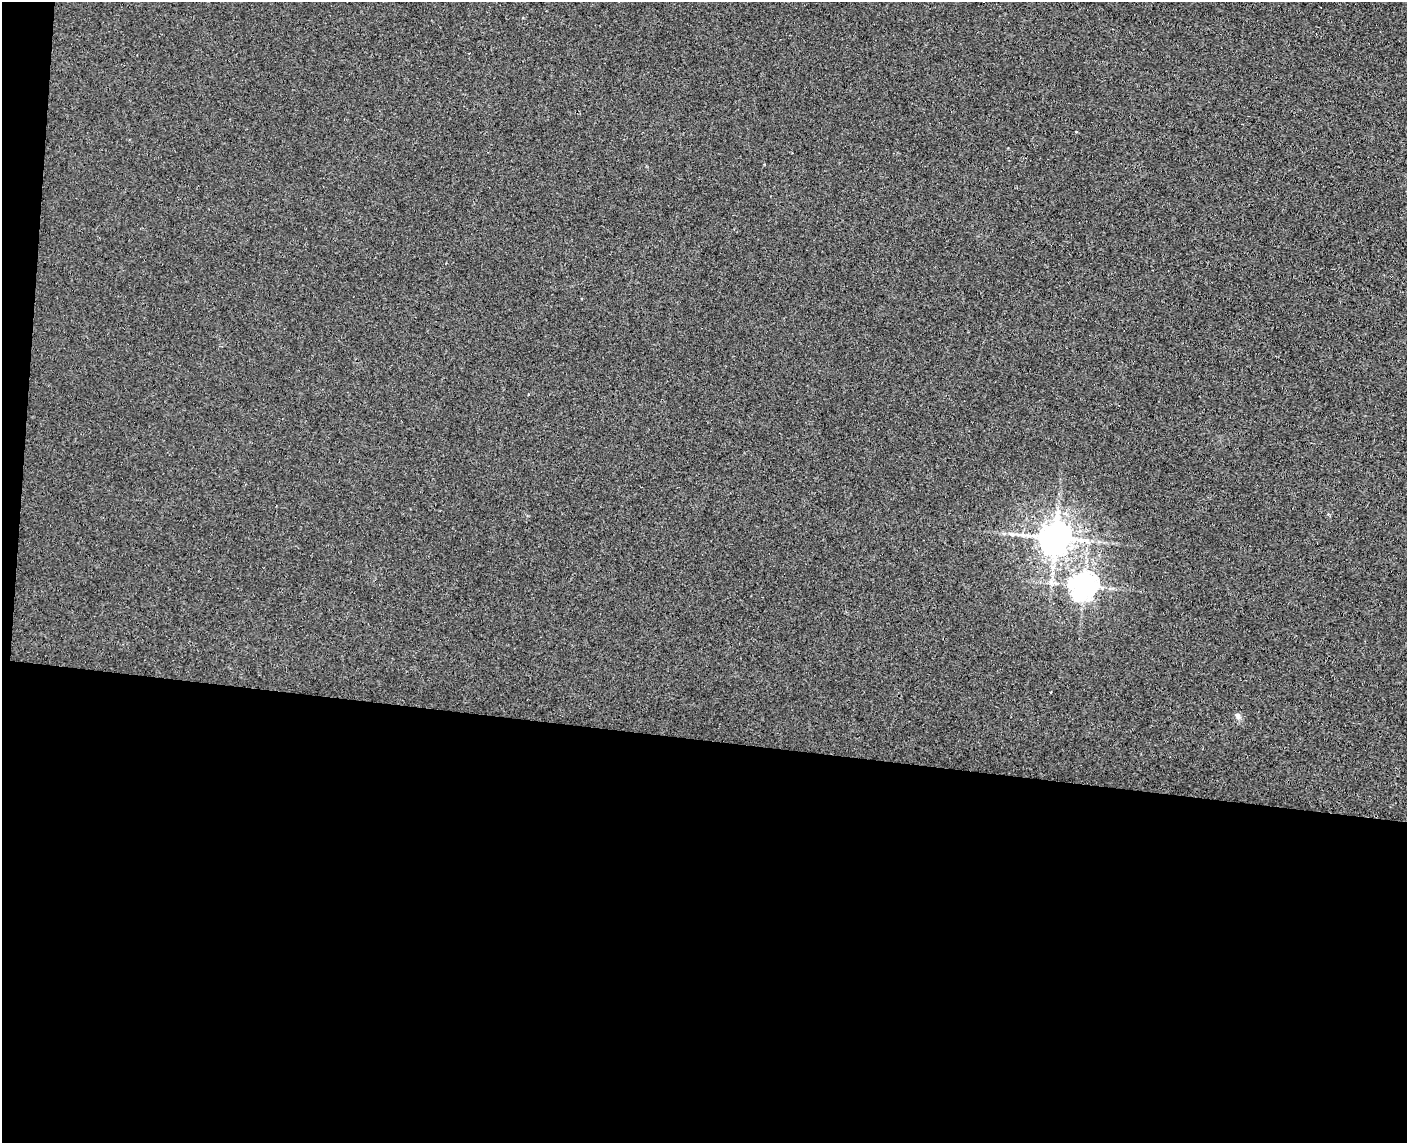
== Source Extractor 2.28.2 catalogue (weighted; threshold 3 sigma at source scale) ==
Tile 10 of 3 x 4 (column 1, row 4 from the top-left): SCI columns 163-1567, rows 9-1149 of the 4649 x 4581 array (HDU 1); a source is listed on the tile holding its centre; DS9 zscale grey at full resolution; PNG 1409 x 1145 px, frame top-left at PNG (2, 2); no overlay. Shown black and unused: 37% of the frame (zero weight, under 3 of 4 exposures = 6% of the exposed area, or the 3 px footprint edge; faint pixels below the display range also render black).
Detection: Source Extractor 2.28.2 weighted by HDU 2 'WHT'; one run over the whole footprint, this tile lists its part. Background 0.00389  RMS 0.004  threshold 0.018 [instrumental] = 3 sigma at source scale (4.5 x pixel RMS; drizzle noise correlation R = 1.50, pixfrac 1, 0.05/0.05 arcsec/px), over >= 5 px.
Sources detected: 3; all 3 listed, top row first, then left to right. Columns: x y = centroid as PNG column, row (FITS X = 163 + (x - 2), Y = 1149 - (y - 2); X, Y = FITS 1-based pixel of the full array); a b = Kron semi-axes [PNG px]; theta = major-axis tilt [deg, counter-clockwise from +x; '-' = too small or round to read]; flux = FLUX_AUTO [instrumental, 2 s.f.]
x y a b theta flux
1055 538 9 9 - 910
1083 586 8 8 - 390
1237 715 9 5 -54 1.1